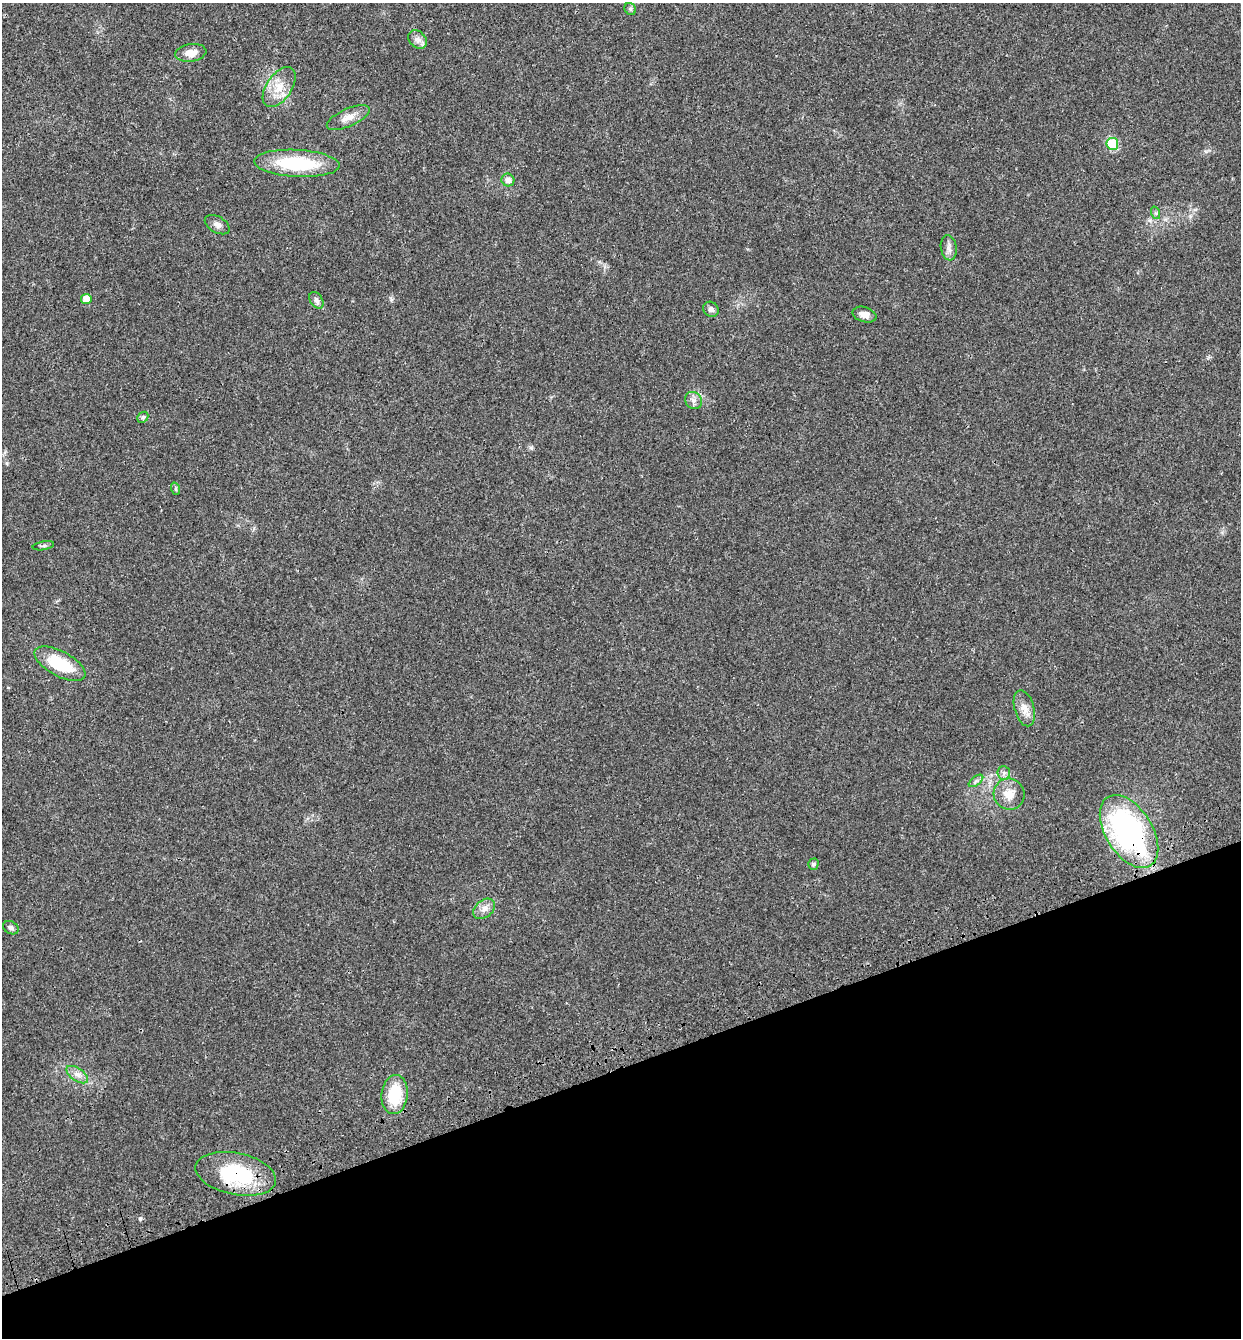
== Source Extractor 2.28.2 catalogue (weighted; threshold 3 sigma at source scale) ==
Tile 14 of 4 x 4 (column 2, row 4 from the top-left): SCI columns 1507-2745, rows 121-1456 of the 5439 x 5585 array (HDU 1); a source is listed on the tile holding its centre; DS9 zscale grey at full resolution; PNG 1243 x 1340 px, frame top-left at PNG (2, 3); each listed source drawn as its Kron ellipse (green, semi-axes under 4 px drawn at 4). Shown black and unused: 20% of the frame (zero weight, under 3 of 4 exposures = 9% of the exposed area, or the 3 px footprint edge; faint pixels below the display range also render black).
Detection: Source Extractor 2.28.2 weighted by HDU 2 'WHT'; one run over the whole footprint, this tile lists its part. Background 0.0211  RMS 0.003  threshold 0.0134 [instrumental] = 3 sigma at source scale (4.5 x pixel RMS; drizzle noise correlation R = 1.50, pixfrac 1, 0.0396/0.0396 arcsec/px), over >= 5 px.
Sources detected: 31; all 31 listed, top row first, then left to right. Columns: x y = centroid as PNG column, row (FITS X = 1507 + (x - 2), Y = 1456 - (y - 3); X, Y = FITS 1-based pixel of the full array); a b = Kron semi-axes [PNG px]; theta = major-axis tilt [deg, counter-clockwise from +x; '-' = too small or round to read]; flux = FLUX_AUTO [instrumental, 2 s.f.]
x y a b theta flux
630 9 6 5 - 0.55
417 39 10 8 -45 1.5
191 53 15 9 8 3
279 87 23 12 56 5.2
348 118 23 9 24 2.9
1112 144 6 6 - 17
297 163 42 13 -3 20
508 180 6 6 - 1.3
1156 213 6 4 -71 0.44
217 225 14 8 -30 1.3
949 248 12 8 -81 1.4
86 299 5 5 - 3.6
316 300 9 6 -57 0.96
711 309 8 7 - 1
864 315 12 7 -17 1.9
693 400 9 8 - 1.3
143 417 6 4 43 0.46
176 489 6 4 -72 0.4
43 546 11 3 10 0.54
60 664 28 12 -28 14
1024 708 18 10 -74 2.8
1004 773 7 6 - 0.88
976 781 8 4 37 0.78
1009 794 16 15 - 4
1129 831 40 23 -58 68
813 864 5 5 - 0.72
484 909 12 8 40 2
11 928 8 6 -30 0.78
77 1075 12 6 -34 1.7
395 1095 20 13 83 11
236 1174 41 21 -12 22
Overlapping masked pixels (flux is a lower limit): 2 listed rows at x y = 1129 831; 236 1174
Unlisted compact peaks at least as high as the median listed source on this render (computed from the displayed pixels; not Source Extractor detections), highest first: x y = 140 1219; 531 448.